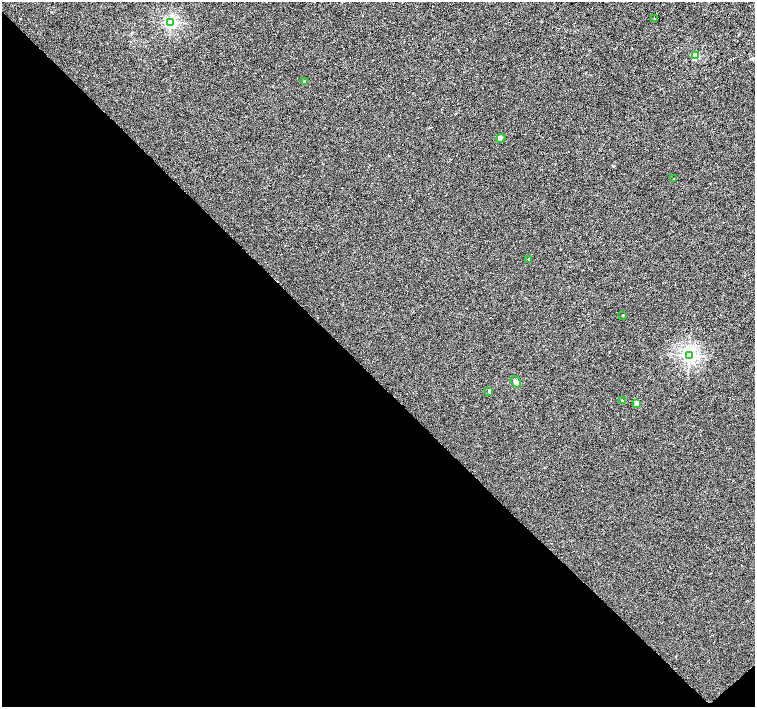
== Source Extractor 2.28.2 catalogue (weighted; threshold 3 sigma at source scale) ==
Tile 14 of 4 x 4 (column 2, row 4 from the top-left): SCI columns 1510-3015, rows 218-1626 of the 6026 x 6004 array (HDU 1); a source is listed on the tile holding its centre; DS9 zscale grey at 2 x 2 block average (1 PNG px = mean of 2 x 2 image px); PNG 757 x 709 px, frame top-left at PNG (2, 2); each listed source drawn as its Kron ellipse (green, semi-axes under 4 px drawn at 4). Shown black and unused: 47% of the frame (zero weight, under 2 of 3 exposures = <1% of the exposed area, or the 3 px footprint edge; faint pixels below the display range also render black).
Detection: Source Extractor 2.28.2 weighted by HDU 2 'WHT'; one run over the whole footprint, this tile lists its part. Background 0.00649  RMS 0.0046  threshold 0.0205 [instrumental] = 3 sigma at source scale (4.5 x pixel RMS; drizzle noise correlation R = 1.50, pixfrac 1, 0.0396/0.0396 arcsec/px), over >= 5 px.
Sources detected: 14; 1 cosmic-ray / hot-pixel residue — neither listed nor drawn; the other 13 listed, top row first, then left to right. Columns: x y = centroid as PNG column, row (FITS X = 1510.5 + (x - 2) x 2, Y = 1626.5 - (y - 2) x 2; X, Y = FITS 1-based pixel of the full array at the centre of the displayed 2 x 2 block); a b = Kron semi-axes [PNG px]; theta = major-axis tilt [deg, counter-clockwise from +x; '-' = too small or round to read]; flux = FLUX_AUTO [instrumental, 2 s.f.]
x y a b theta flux
654 19 2 2 - 0.47
170 22 3 3 - 220
695 55 3 3 - 46
304 82 3 3 - 1.5
501 138 5 2 - 1.3
674 179 2 2 - 0.53
529 259 2 2 - 0.69
623 315 2 2 - 0.82
689 355 4 4 - 350
516 382 6 4 -55 2.8
489 391 4 2 - 0.92
622 400 2 2 - 1.2
636 403 3 2 - 12
Diffuse or blended objects may show on this block-average render without a row.